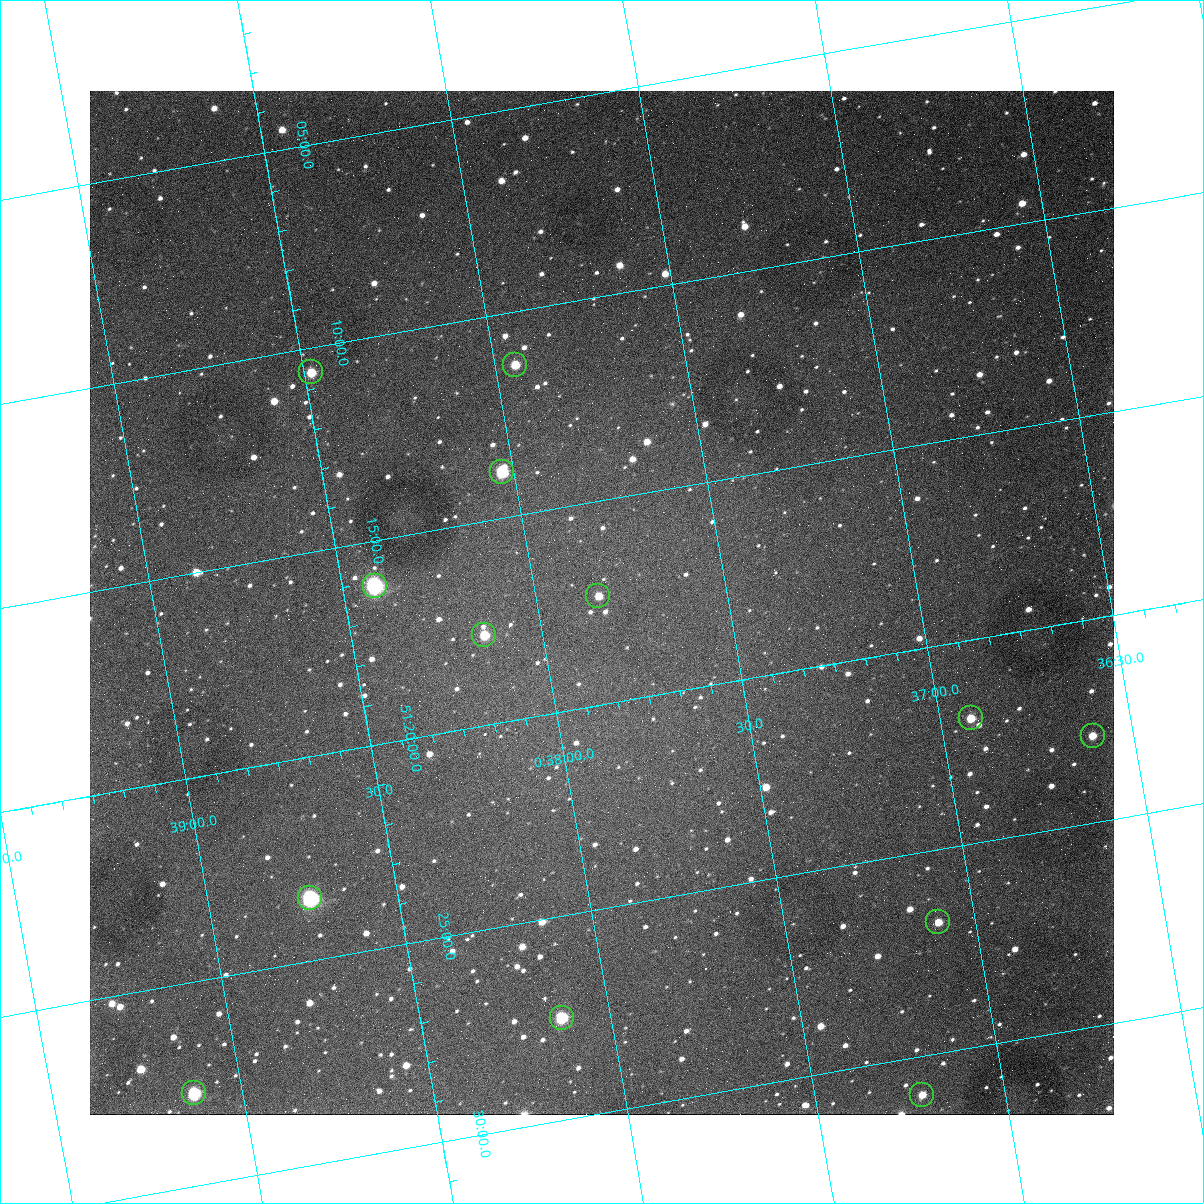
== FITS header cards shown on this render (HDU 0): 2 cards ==
NAXIS1  =                 1024
NAXIS2  =                 1024

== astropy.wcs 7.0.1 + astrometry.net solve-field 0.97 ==
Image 1024 x 1024 px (HDU 0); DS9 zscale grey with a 90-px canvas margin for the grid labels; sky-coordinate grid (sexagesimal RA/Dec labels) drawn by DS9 from the SOLVED WCS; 13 Tycho-2 reference stars matched to detected sources circled (green)
Header WCS: none
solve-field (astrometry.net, Tycho-2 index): SOLVED blind (the file carries no WCS)
Solved WCS: RA---TAN-SIP/DEC--TAN-SIP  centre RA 00:37:50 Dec +51:18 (9.46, +51.29 deg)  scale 1.49 arcsec/px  FOV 25.5' x 25.5'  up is -170 deg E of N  parity flipped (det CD > 0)
(file carries no celestial WCS; the grid is the blind solution)
Tycho-2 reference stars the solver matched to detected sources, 13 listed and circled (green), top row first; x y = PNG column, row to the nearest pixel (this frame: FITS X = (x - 90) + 1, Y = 1024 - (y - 91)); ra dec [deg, ICRS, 3 dp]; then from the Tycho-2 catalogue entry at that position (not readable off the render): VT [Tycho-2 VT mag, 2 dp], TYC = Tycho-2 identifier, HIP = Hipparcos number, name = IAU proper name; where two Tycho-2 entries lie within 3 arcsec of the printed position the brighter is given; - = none
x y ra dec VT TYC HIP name
515 365 9.486 +51.188 10.87 3261-2086-1 - -
311 372 9.620 +51.177 10.71 3261-2090-1 - -
502 472 9.507 +51.231 9.24 3261-2068-1 - -
375 586 9.604 +51.268 7.70 3261-1879-1 3018 -
598 596 9.459 +51.289 11.04 3261-1703-1 - -
484 635 9.538 +51.296 10.24 3261-1493-1 - -
971 718 9.229 +51.365 11.03 3261-2198-1 - -
1093 736 9.152 +51.381 11.06 3261-1519-1 - -
310 898 9.683 +51.391 7.88 3261-1837-1 - -
938 922 9.274 +51.446 10.91 3261-1253-1 - -
562 1018 9.532 +51.458 9.03 3261-1423-1 - -
194 1093 9.782 +51.462 9.45 3261-1155-1 - -
922 1095 9.305 +51.516 11.13 3261-2117-1 - -